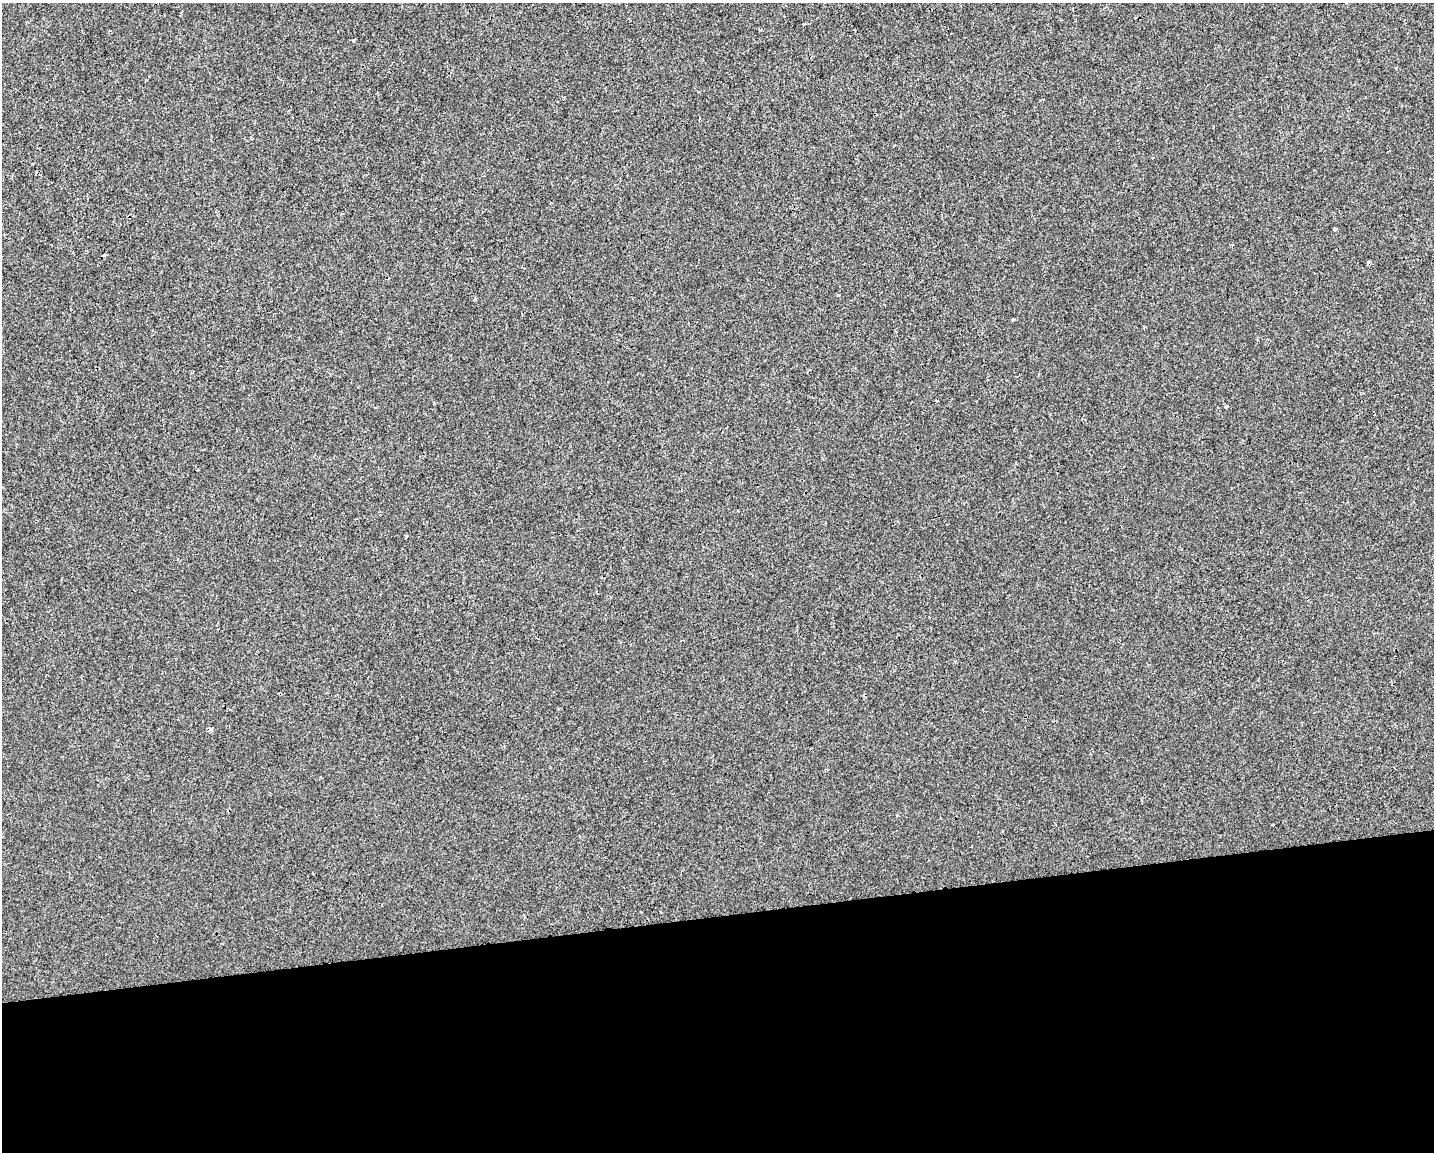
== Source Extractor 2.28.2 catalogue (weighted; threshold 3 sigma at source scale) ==
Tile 11 of 3 x 4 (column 2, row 4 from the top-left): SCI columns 1441-2872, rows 1-1150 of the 4355 x 4601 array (HDU 1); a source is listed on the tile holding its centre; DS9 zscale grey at full resolution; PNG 1436 x 1154 px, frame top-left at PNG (2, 3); no overlay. Shown black and unused: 21% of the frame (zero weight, under 2 of 3 exposures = <1% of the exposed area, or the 3 px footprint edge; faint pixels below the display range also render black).
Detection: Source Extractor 2.28.2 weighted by HDU 2 'WHT'; one run over the whole footprint, this tile lists its part. Background 3.87e-04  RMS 0.0042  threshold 0.0191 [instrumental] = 3 sigma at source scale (4.5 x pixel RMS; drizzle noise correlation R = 1.50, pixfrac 1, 0.0396/0.0396 arcsec/px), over >= 5 px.
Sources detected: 10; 2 cosmic-ray / hot-pixel residue — not listed; the other 8 listed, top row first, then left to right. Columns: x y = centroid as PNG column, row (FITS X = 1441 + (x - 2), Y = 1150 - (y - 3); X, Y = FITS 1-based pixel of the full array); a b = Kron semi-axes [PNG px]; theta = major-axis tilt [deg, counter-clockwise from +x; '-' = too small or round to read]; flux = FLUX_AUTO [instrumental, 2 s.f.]
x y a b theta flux
761 29 4 3 - 0.37
1335 229 3 3 - 0.74
839 295 3 3 - 1.1
1013 320 3 3 - 1.1
937 401 3 2 - 0.55
1226 406 3 3 - 2.7
406 537 4 2 - 0.37
1273 824 3 2 - 0.42